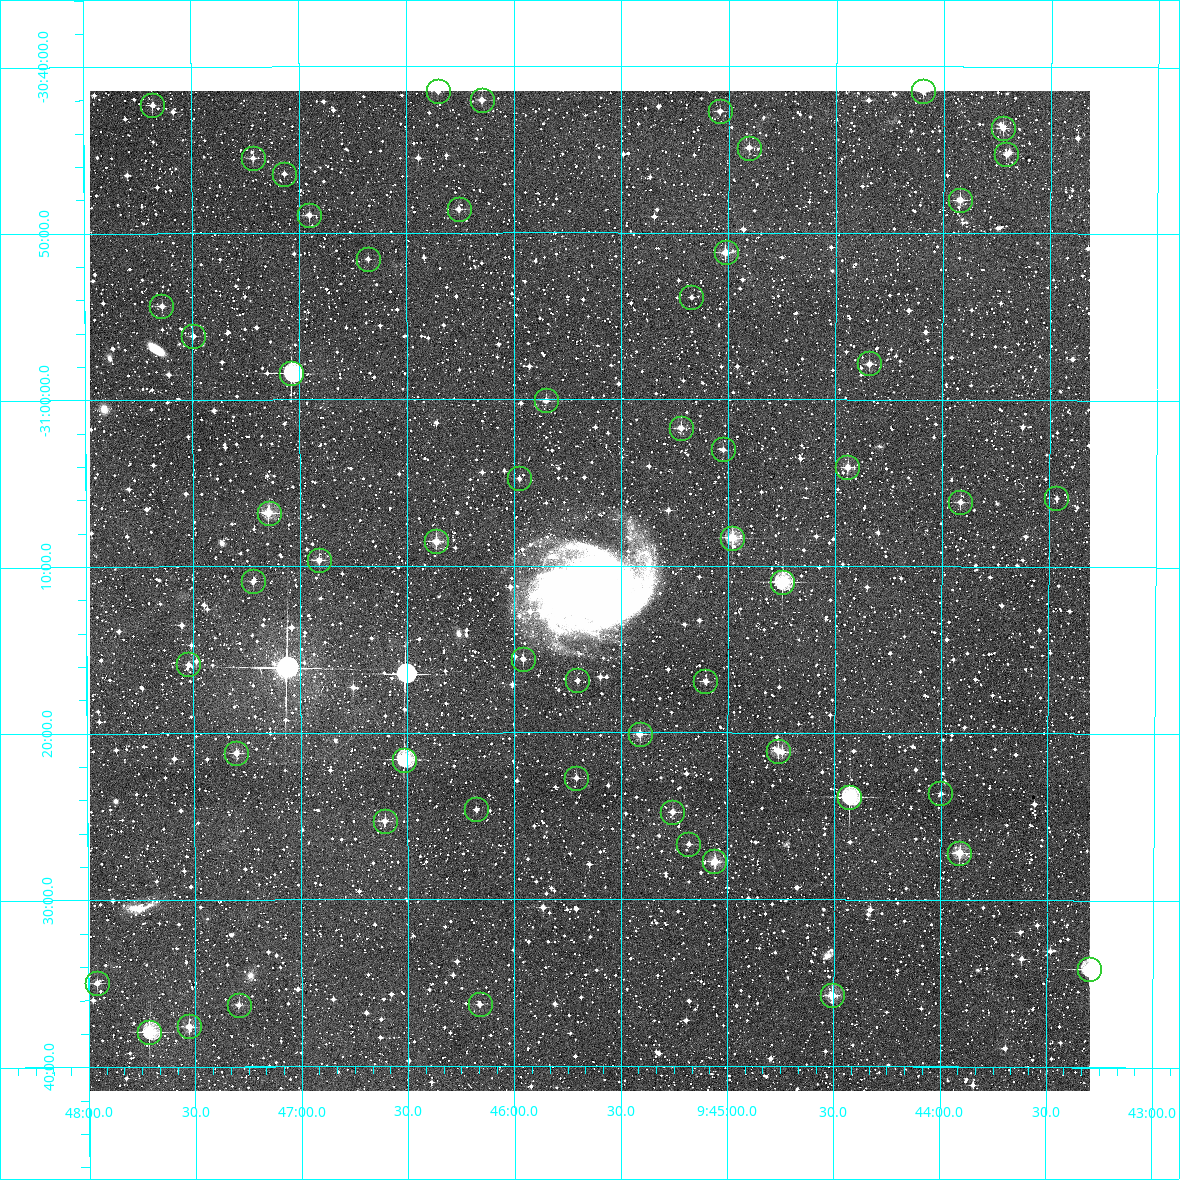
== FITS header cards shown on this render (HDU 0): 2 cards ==
NAXIS1  =                 1000 / Width of image
NAXIS2  =                 1000 / Height of image

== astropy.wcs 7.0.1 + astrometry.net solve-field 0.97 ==
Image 1000 x 1000 px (HDU 0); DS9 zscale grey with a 90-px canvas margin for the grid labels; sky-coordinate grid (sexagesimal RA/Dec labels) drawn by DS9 from the SOLVED WCS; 57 Tycho-2 reference stars matched to detected sources circled (green)
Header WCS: RA---TAN/DEC--TAN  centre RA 09:45:39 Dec -31:11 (146.41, -31.19 deg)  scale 3.6 arcsec/px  FOV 60.0' x 60.0'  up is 0 deg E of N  parity normal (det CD < 0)
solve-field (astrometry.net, Tycho-2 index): VERIFIED the header's WCS against the Tycho-2 star catalogue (verified at 2 index scales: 31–57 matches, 0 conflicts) and refined it, rather than solving blind
Solved WCS: RA---TAN-SIP/DEC--TAN-SIP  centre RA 09:45:39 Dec -31:11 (146.41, -31.19 deg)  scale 3.6 arcsec/px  FOV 60.0' x 60.0'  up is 0 deg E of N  parity normal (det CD < 0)
The solver's refit moves the header's centre by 1.9 arcsec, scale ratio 1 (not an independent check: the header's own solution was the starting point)
Tycho-2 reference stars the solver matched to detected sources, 57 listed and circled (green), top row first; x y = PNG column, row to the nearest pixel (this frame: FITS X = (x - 90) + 1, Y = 1000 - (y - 91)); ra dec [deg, ICRS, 3 dp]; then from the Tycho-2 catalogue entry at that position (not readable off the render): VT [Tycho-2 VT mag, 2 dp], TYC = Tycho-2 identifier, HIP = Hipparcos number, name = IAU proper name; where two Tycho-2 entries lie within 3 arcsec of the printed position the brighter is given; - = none
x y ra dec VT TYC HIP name
438 91 146.588 -30.692 11.76 7168-926-1 - -
923 91 146.024 -30.692 11.31 7167-709-1 - -
482 100 146.537 -30.701 11.47 7168-1067-1 - -
152 105 146.920 -30.705 10.94 7168-988-1 - -
720 111 146.260 -30.712 11.74 7168-2059-1 - -
1003 128 145.931 -30.728 10.96 7167-541-1 - -
749 148 146.226 -30.748 11.70 7167-631-1 - -
1006 154 145.927 -30.754 12.27 7167-1159-1 - -
253 158 146.804 -30.758 11.97 7168-1075-1 - -
284 174 146.767 -30.774 12.26 7168-1031-1 - -
960 200 145.981 -30.800 10.56 7167-1201-1 - -
459 209 146.564 -30.810 11.64 7168-916-1 - -
309 215 146.738 -30.815 11.04 7168-918-1 - -
726 252 146.253 -30.853 10.74 7168-2032-1 - -
368 259 146.670 -30.859 11.89 7168-792-1 - -
691 297 146.293 -30.898 13.07 7168-1990-1 - -
161 306 146.910 -30.906 11.40 7168-698-1 - -
193 336 146.874 -30.936 12.82 7168-806-1 - -
869 363 146.085 -30.964 11.12 7167-1349-1 - -
291 373 146.760 -30.974 8.18 7168-925-1 47996 -
546 400 146.463 -31.001 11.25 7168-1065-1 - -
681 428 146.305 -31.029 11.37 7168-2060-1 - -
723 449 146.256 -31.050 12.16 7168-2076-1 - -
847 467 146.111 -31.068 10.75 7167-48-1 - -
519 478 146.494 -31.079 11.58 7168-1096-1 - -
1056 498 145.866 -31.098 12.54 7167-1208-1 - -
960 502 145.979 -31.102 11.02 7167-398-1 - -
269 513 146.786 -31.113 9.95 7168-971-1 - -
732 538 146.245 -31.138 9.76 7167-1024-1 - -
436 541 146.591 -31.142 10.19 7168-860-1 - -
319 560 146.728 -31.160 11.29 7168-798-1 - -
253 581 146.805 -31.181 11.86 7168-720-1 - -
782 582 146.187 -31.182 9.11 7167-36-1 - -
523 659 146.489 -31.259 11.47 7168-1279-1 - -
188 664 146.881 -31.265 12.00 7168-1233-1 - -
577 680 146.426 -31.281 11.93 7168-1365-1 - -
705 681 146.276 -31.282 10.92 7168-2019-1 - -
640 734 146.353 -31.335 10.59 7168-1991-1 - -
778 751 146.191 -31.351 10.76 7167-128-1 - -
236 753 146.825 -31.353 11.30 7168-1510-1 - -
404 760 146.629 -31.360 8.94 7168-1549-1 - -
576 778 146.427 -31.379 11.72 7168-1633-1 - -
940 793 146.000 -31.394 11.84 7167-540-1 - -
849 797 146.107 -31.397 8.64 7167-856-1 - -
476 809 146.545 -31.410 12.05 7168-1429-1 - -
672 812 146.315 -31.413 10.85 7168-2023-1 - -
385 821 146.652 -31.421 10.61 7168-1382-1 - -
688 844 146.296 -31.445 11.29 7168-1941-1 - -
959 853 145.978 -31.453 10.03 7167-806-1 - -
714 861 146.265 -31.462 9.93 7168-2005-1 - -
1089 969 145.825 -31.569 8.52 7167-1198-1 47678 -
97 983 146.990 -31.583 11.35 7168-1624-1 - -
832 995 146.127 -31.596 9.88 7167-550-1 - -
480 1004 146.541 -31.605 11.71 7168-1311-1 - -
239 1005 146.824 -31.605 11.47 7168-1370-1 - -
189 1026 146.882 -31.626 10.76 7168-1681-1 - -
149 1032 146.929 -31.632 9.11 7168-1687-1 48052 -